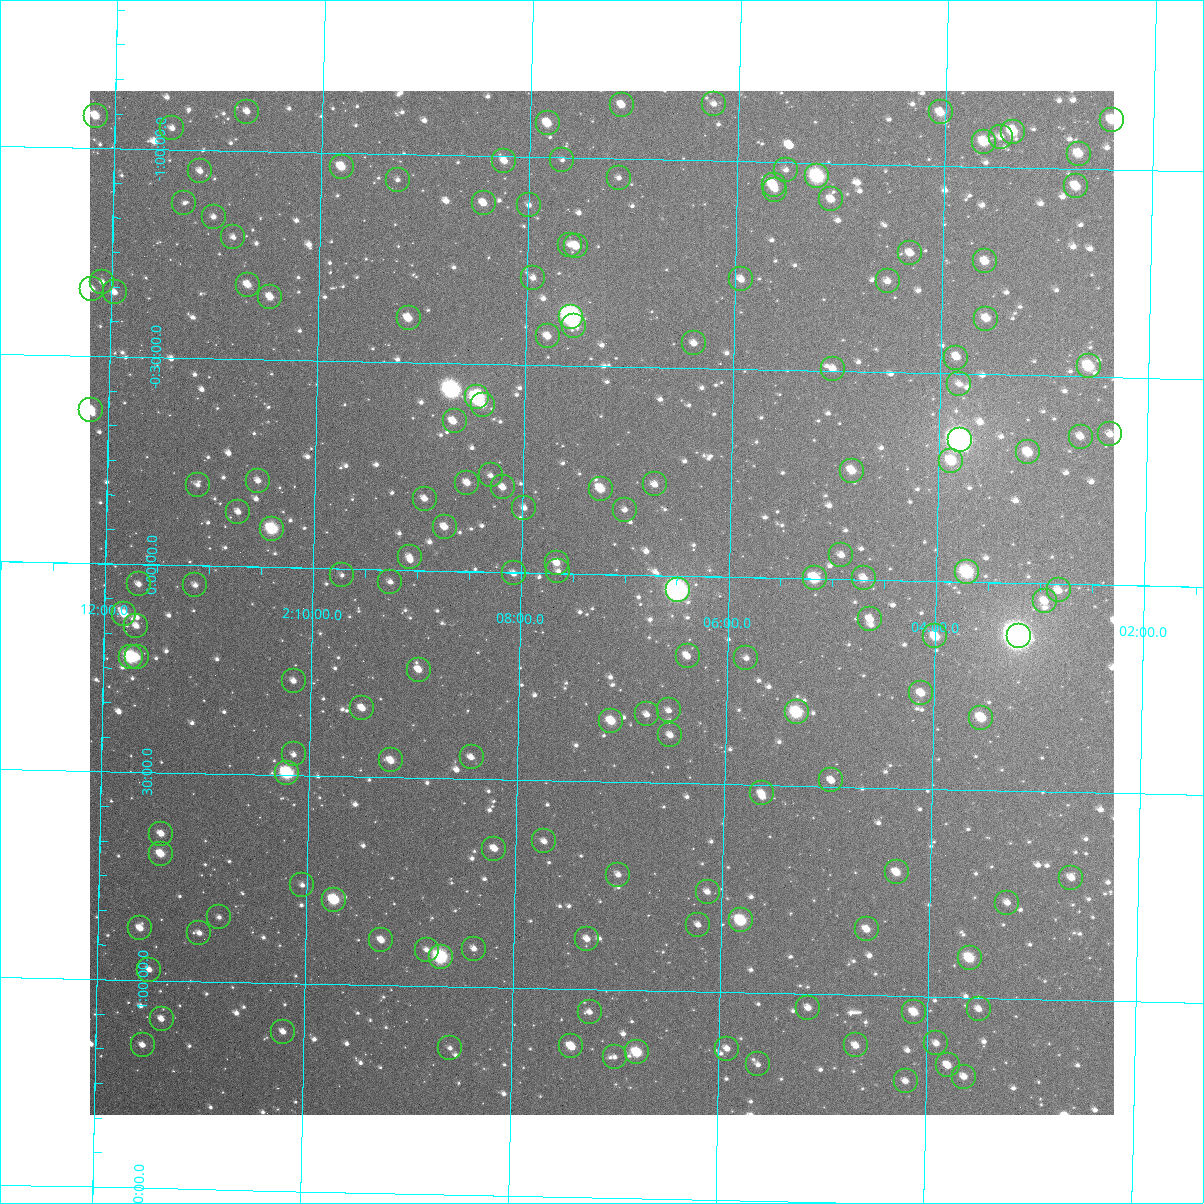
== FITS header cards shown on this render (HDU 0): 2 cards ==
NAXIS1  =                 1024
NAXIS2  =                 1024

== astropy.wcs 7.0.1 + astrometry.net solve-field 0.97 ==
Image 1024 x 1024 px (HDU 0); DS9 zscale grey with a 90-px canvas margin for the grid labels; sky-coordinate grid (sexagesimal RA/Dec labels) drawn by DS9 from the SOLVED WCS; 156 Tycho-2 reference stars matched to detected sources circled (green)
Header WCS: RA---TAN-SIP/DEC--TAN-SIP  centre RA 02:07:13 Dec +00:04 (31.80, +0.07 deg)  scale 8.66 arcsec/px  FOV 147.9' x 147.9'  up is +179 deg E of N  parity flipped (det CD > 0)
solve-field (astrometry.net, Tycho-2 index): VERIFIED the header's WCS against the Tycho-2 star catalogue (verified at 6 index scales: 13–156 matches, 0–1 conflicts across passes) and refined it, rather than solving blind
Solved WCS: RA---TAN-SIP/DEC--TAN-SIP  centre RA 02:07:13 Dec +00:04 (31.80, +0.07 deg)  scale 8.67 arcsec/px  FOV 147.9' x 147.9'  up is +179 deg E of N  parity flipped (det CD > 0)
The solver's refit moves the header's centre by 0.67 arcsec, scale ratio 1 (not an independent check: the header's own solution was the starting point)
Tycho-2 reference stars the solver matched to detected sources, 156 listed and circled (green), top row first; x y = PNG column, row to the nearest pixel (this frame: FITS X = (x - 90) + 1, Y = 1024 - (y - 91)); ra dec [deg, ICRS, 3 dp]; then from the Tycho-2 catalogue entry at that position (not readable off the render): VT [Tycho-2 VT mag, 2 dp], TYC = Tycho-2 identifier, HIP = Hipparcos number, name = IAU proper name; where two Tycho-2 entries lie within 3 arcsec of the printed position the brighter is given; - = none
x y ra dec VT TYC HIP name
714 104 31.559 -1.138 12.01 4689-1169-1 - -
622 105 31.781 -1.131 11.06 4689-1163-1 - -
247 112 32.682 -1.095 11.52 4690-434-1 - -
941 112 31.013 -1.128 10.37 4689-1174-1 - -
96 116 33.046 -1.077 10.21 4690-420-1 - -
1112 120 30.600 -1.119 9.88 4689-1107-1 - -
548 123 31.958 -1.083 10.24 4689-1076-1 - -
172 128 32.861 -1.051 12.00 4690-411-1 - -
1013 132 30.837 -1.086 9.57 4689-1069-1 9591 -
1001 137 30.867 -1.073 11.44 4689-1089-1 - -
984 142 30.907 -1.060 9.74 4689-911-1 - -
1079 154 30.679 -1.036 10.11 4689-923-1 - -
562 160 31.921 -0.995 12.33 4689-984-1 - -
504 161 32.060 -0.989 11.16 4689-988-1 - -
342 167 32.452 -0.968 10.34 4689-1053-1 - -
786 170 31.383 -0.983 11.92 4689-1021-1 - -
200 171 32.792 -0.950 11.56 4690-349-1 - -
817 176 31.306 -0.969 8.42 4689-1052-1 9733 -
619 178 31.784 -0.955 12.09 4689-761-1 - -
398 180 32.316 -0.939 12.62 4689-783-1 - -
774 185 31.411 -0.945 9.93 4689-770-1 - -
1076 186 30.684 -0.958 10.19 4689-762-1 - -
775 190 31.407 -0.934 12.03 4689-788-1 - -
831 199 31.272 -0.914 10.87 4689-810-1 - -
184 203 32.828 -0.872 12.16 4690-303-1 - -
484 203 32.108 -0.887 11.01 4689-844-1 - -
529 205 31.999 -0.884 12.22 4689-840-1 - -
214 217 32.757 -0.840 12.27 4690-288-1 - -
233 237 32.708 -0.792 12.09 4690-248-1 - -
570 245 31.898 -0.792 12.06 4689-675-1 - -
576 246 31.884 -0.788 10.69 4689-686-1 - -
910 253 31.079 -0.788 11.37 4689-683-1 - -
985 261 30.898 -0.772 10.90 4689-707-1 - -
533 278 31.985 -0.710 11.44 4689-637-1 - -
741 279 31.485 -0.717 11.20 4689-646-1 - -
888 281 31.132 -0.720 11.45 4689-666-1 - -
102 282 33.022 -0.678 11.85 4690-173-1 - -
248 285 32.671 -0.679 10.81 4690-174-1 - -
92 289 33.045 -0.660 11.57 4690-148-1 - -
115 292 32.992 -0.654 11.25 4690-144-1 - -
270 297 32.617 -0.650 10.55 4690-145-1 10142 -
571 317 31.893 -0.617 6.94 4689-1230-1 9911 -
409 318 32.283 -0.607 10.41 4689-746-1 - -
986 319 30.892 -0.635 10.90 4689-725-1 - -
574 326 31.885 -0.596 10.59 4689-890-1 - -
548 336 31.947 -0.570 11.09 4689-845-1 - -
694 343 31.594 -0.560 11.50 4689-809-1 - -
956 358 30.962 -0.539 10.75 4689-758-1 - -
1089 366 30.644 -0.526 9.35 4689-1041-1 - -
833 369 31.259 -0.506 11.62 4689-956-1 - -
959 384 30.954 -0.476 12.27 4689-1120-1 - -
477 397 32.114 -0.419 7.86 4689-1112-1 9976 -
483 405 32.099 -0.402 11.36 4689-975-1 - -
91 410 33.042 -0.369 10.00 4690-132-1 - -
455 421 32.167 -0.360 10.99 4689-733-1 9989 -
1110 434 30.590 -0.362 11.84 4689-731-1 - -
1081 437 30.659 -0.356 11.63 4689-728-1 - -
960 440 30.951 -0.340 6.04 4689-1229-1 9631 -
1028 452 30.785 -0.315 10.26 4689-659-1 - -
951 461 30.970 -0.290 10.09 4689-738-1 - -
852 471 31.209 -0.262 10.55 4689-1186-1 - -
491 475 32.078 -0.232 11.51 4689-1148-1 - -
258 481 32.637 -0.208 11.52 4690-31-1 - -
467 483 32.134 -0.213 11.26 4689-1111-1 - -
655 484 31.682 -0.219 11.16 4689-1127-1 - -
198 485 32.782 -0.195 11.86 4690-41-1 - -
503 487 32.047 -0.204 11.92 4689-1092-1 - -
601 489 31.812 -0.205 10.17 4689-1099-1 - -
425 499 32.235 -0.173 11.34 4689-1060-1 - -
524 508 31.995 -0.156 11.69 4689-1033-1 - -
625 510 31.753 -0.156 11.78 4689-1034-1 - -
238 512 32.683 -0.132 11.59 4690-62-1 - -
445 527 32.186 -0.106 11.04 4689-969-1 - -
272 529 32.601 -0.092 8.79 4690-77-1 - -
841 555 31.230 -0.058 11.56 4689-908-1 - -
410 557 32.269 -0.032 11.96 4689-876-1 - -
557 563 31.914 -0.025 10.93 4689-863-1 - -
558 571 31.910 -0.005 11.99 4689-815-1 - -
967 572 30.927 -0.024 8.65 4689-856-1 9625 -
514 573 32.017 +0.003 11.59 37-924-1 - -
342 575 32.431 +0.016 12.23 37-947-1 - -
815 578 31.293 -0.001 9.28 4689-799-1 - -
864 578 31.174 -0.004 10.90 4689-812-1 - -
390 582 32.313 +0.029 11.84 37-964-1 - -
139 584 32.919 +0.048 11.73 38-358-1 - -
195 585 32.783 +0.047 12.03 38-362-1 - -
678 590 31.622 +0.035 6.39 37-1319-1 9827 -
1059 590 30.705 +0.016 10.99 37-944-1 - -
1045 601 30.738 +0.042 11.20 37-772-1 - -
124 614 32.953 +0.120 10.09 38-273-1 - -
870 619 31.157 +0.095 11.18 37-834-1 - -
136 626 32.922 +0.148 10.94 38-301-1 - -
935 636 30.999 +0.133 10.16 37-839-1 - -
1019 636 30.799 +0.129 5.44 37-1318-1 9589 -
688 656 31.595 +0.193 11.23 37-678-1 - -
131 657 32.934 +0.224 8.32 38-422-1 10244 -
137 657 32.919 +0.224 11.85 38-425-1 - -
746 658 31.453 +0.194 12.08 37-680-1 - -
419 670 32.241 +0.239 11.09 37-744-1 - -
294 681 32.541 +0.272 11.41 38-311-1 - -
921 693 31.030 +0.270 10.64 37-851-1 - -
362 708 32.375 +0.334 10.94 37-930-1 - -
669 710 31.638 +0.325 11.70 37-965-1 - -
797 712 31.330 +0.323 8.75 37-973-1 9742 -
647 714 31.690 +0.336 11.95 37-933-1 - -
981 718 30.885 +0.326 9.94 37-957-1 - -
611 721 31.775 +0.353 10.05 37-921-1 - -
670 735 31.633 +0.384 12.05 37-1005-1 - -
294 754 32.537 +0.450 12.02 38-191-1 - -
472 757 32.110 +0.448 11.77 37-1021-1 - -
391 760 32.303 +0.459 10.64 37-1080-1 - -
287 773 32.553 +0.494 8.37 38-151-1 10122 -
831 780 31.242 +0.484 11.31 37-1065-1 - -
762 793 31.409 +0.519 10.84 37-1046-1 - -
161 834 32.852 +0.647 10.94 38-35-1 - -
544 841 31.931 +0.646 11.53 37-1205-2 - -
494 849 32.050 +0.666 10.75 37-1193-1 - -
161 854 32.852 +0.695 10.13 38-70-1 - -
897 872 31.081 +0.702 10.60 37-1161-1 - -
618 875 31.750 +0.722 11.79 37-1157-2 - -
1071 878 30.660 +0.706 11.47 37-1165-1 - -
302 885 32.510 +0.763 12.56 38-127-1 - -
708 892 31.535 +0.759 11.83 37-1230-1 - -
334 900 32.433 +0.797 9.09 37-1025-1 - -
1007 903 30.813 +0.769 11.67 37-1036-1 - -
219 917 32.709 +0.845 11.91 38-405-1 - -
741 920 31.452 +0.826 9.10 37-795-1 - -
698 925 31.556 +0.839 11.72 37-752-1 - -
140 928 32.898 +0.875 10.80 38-16-1 - -
867 929 31.150 +0.841 11.04 37-714-1 - -
199 933 32.755 +0.884 11.76 38-32-1 - -
587 939 31.823 +0.879 11.32 37-1219-1 - -
381 940 32.318 +0.892 10.81 37-1194-1 - -
474 949 32.094 +0.908 11.71 37-1160-1 - -
427 950 32.208 +0.913 12.27 37-1158-1 - -
441 957 32.174 +0.929 8.19 37-1137-1 9994 -
970 958 30.901 +0.905 9.60 37-1163-1 - -
149 970 32.874 +0.974 11.78 38-160-1 - -
808 1008 31.287 +1.033 11.63 37-948-1 - -
979 1009 30.876 +1.027 11.52 37-955-1 - -
590 1012 31.813 +1.054 12.03 37-897-1 - -
914 1012 31.032 +1.038 10.56 37-935-1 - -
162 1019 32.842 +1.092 11.39 38-314-1 - -
283 1032 32.549 +1.118 11.39 38-346-1 - -
936 1043 30.977 +1.112 11.79 37-804-1 - -
143 1045 32.886 +1.156 11.72 38-393-1 - -
856 1045 31.171 +1.121 11.05 37-785-1 - -
571 1046 31.855 +1.138 10.22 37-753-1 - -
450 1048 32.147 +1.148 11.79 37-728-1 - -
727 1049 31.480 +1.136 11.29 37-755-1 - -
637 1052 31.697 +1.149 9.43 37-717-1 - -
615 1057 31.751 +1.161 12.50 37-705-1 - -
758 1064 31.405 +1.172 11.94 37-679-1 - -
948 1065 30.948 +1.164 10.80 37-694-1 - -
964 1077 30.908 +1.190 11.55 37-457-1 - -
906 1081 31.049 +1.204 11.90 37-433-1 - -